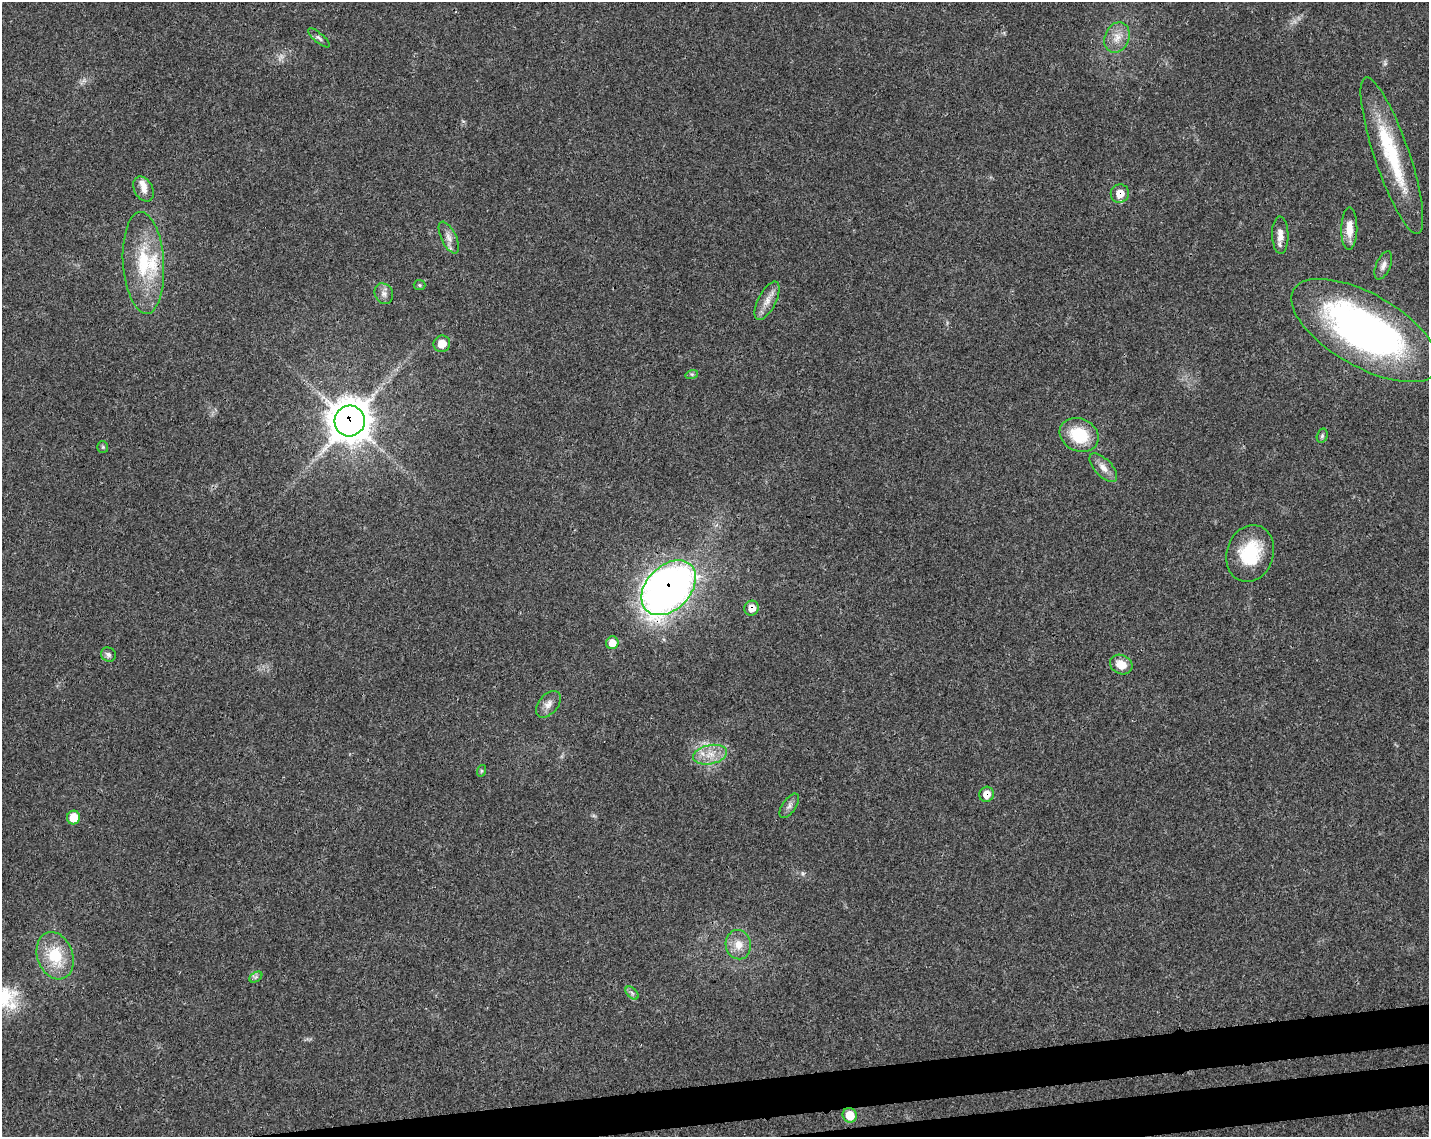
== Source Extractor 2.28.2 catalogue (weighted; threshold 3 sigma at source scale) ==
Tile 5 of 3 x 4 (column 2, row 2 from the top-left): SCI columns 1483-2909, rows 2324-3458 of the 4348 x 4649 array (HDU 1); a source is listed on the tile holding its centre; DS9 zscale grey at full resolution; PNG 1431 x 1139 px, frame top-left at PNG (2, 2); each listed source drawn as its Kron ellipse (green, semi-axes under 4 px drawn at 4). Shown black and unused: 4% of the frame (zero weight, under 3 of 4 exposures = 5% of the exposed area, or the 3 px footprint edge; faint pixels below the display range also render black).
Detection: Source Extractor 2.28.2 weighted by HDU 2 'WHT'; one run over the whole footprint, this tile lists its part. Background 0.025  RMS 0.0029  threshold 0.013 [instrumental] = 3 sigma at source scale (4.5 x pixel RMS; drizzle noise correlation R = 1.50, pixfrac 1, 0.0396/0.0396 arcsec/px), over >= 5 px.
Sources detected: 42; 1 too faint to see at this stretch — neither listed nor drawn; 3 inside a brighter listed object's ellipse — not listed separately; the other 38 listed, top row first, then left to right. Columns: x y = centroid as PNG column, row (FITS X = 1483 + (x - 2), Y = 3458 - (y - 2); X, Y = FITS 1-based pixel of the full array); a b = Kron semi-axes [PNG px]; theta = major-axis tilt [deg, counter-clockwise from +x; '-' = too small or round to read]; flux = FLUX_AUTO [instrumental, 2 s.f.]
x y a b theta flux
1117 37 16 12 67 3.7
319 38 13 5 -40 0.87
1392 155 82 17 -71 23
144 189 13 9 -62 2.1
1120 194 9 9 - 4.1
1349 229 21 8 89 3.9
1280 235 18 8 -88 2.7
449 237 17 7 -64 2.1
143 263 51 20 -86 18
1383 265 15 7 66 1.5
420 285 6 5 - 0.41
384 294 11 9 -60 1.5
767 301 21 9 63 3
1365 330 82 36 -30 120
442 344 8 8 - 3.6
692 374 6 4 17 0.46
350 421 15 15 - 620
1079 435 20 16 -24 12
1322 436 7 5 74 0.56
103 447 6 5 - 0.44
1103 468 18 8 -46 2.5
1250 553 29 23 72 15
669 588 32 22 46 210
752 608 7 7 - 2.8
612 643 6 6 - 3.4
108 655 8 7 - 0.96
1121 664 11 9 -26 3.9
548 704 15 9 50 2.2
710 755 17 9 11 4.1
481 771 6 4 72 0.41
987 794 8 7 - 2.9
789 806 14 6 56 1.2
74 817 7 6 - 5.8
738 945 15 12 -78 3.8
55 956 24 17 -71 12
256 977 7 4 34 0.58
632 993 8 4 -46 0.74
850 1115 7 7 - 6
Overlapping masked pixels (flux is a lower limit): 6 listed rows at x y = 1392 155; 1120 194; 350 421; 669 588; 752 608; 987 794